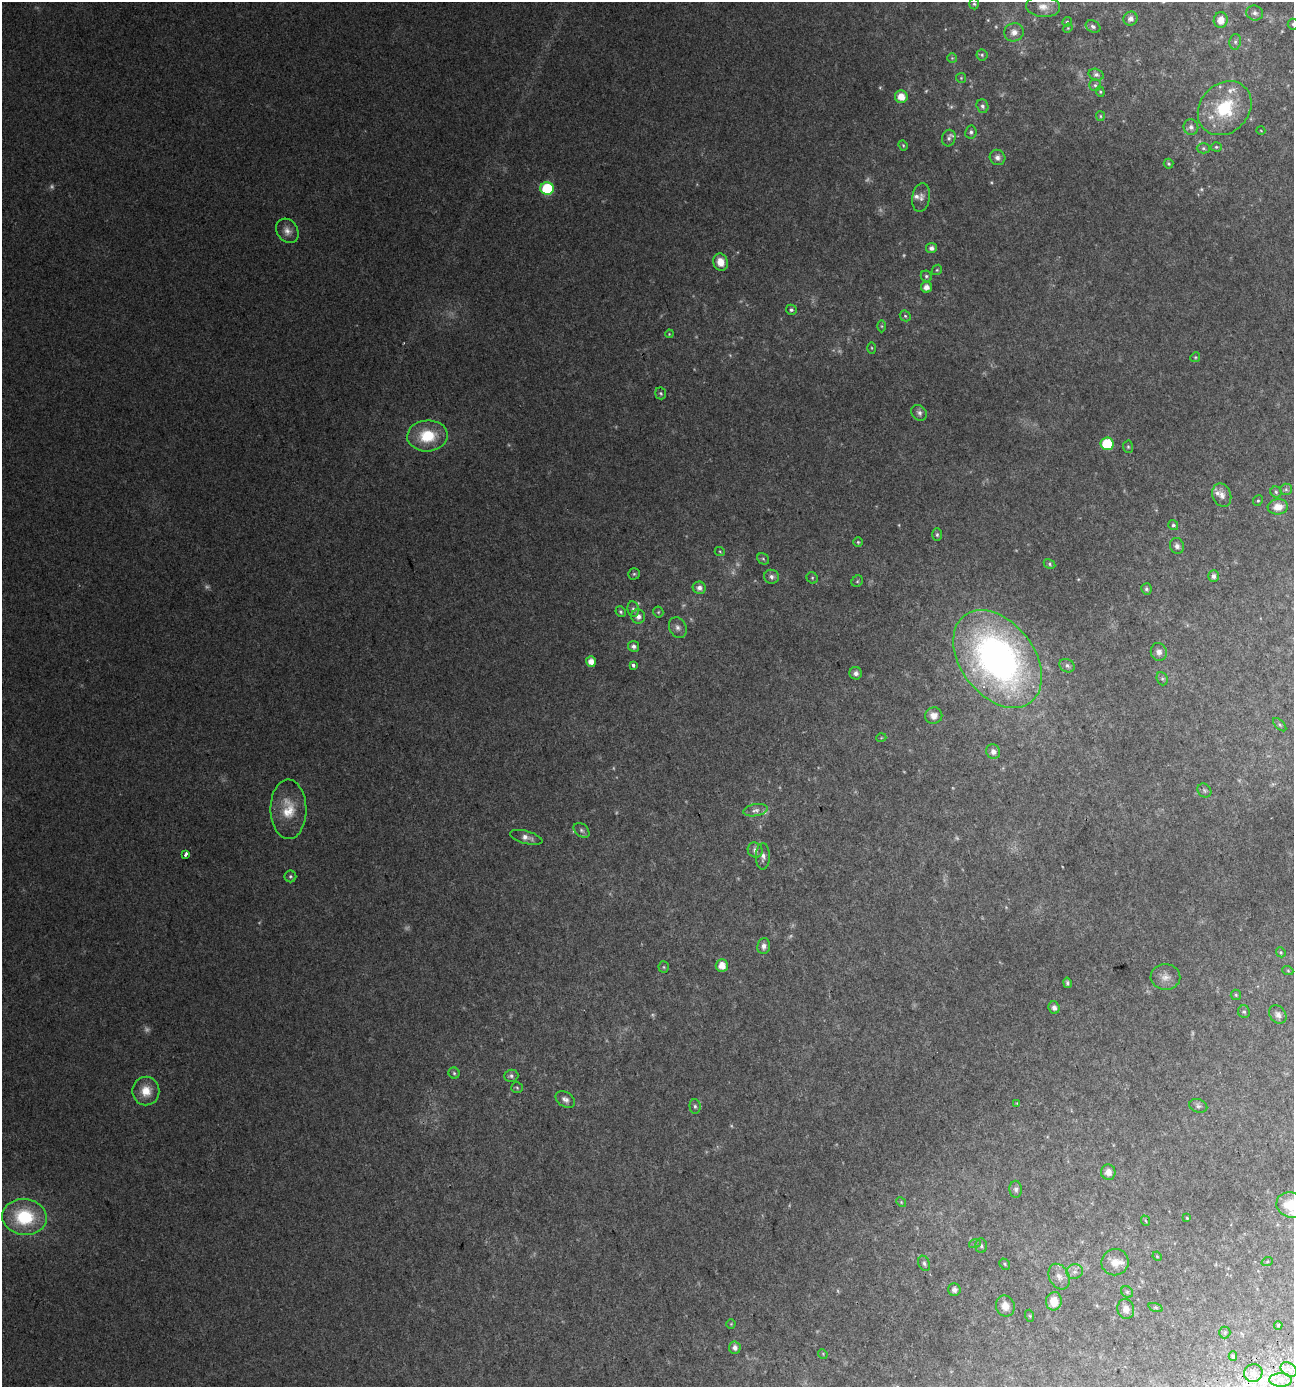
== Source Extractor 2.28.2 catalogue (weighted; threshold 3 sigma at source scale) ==
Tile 6 of 4 x 4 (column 2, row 2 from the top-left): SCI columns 1395-2686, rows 2820-4204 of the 5420 x 5628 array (HDU 1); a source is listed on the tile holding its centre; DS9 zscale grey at full resolution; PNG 1296 x 1389 px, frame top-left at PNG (2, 2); each listed source drawn as its Kron ellipse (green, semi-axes under 4 px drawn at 4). Shown black and unused: <1% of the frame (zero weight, under 2 of 3 exposures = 2% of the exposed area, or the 3 px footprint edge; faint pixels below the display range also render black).
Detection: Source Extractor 2.28.2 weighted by HDU 2 'WHT'; one run over the whole footprint, this tile lists its part. Background 0.0287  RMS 0.008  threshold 0.0362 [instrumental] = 3 sigma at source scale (4.5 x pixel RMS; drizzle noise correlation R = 1.50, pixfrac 1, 0.0396/0.0396 arcsec/px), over >= 5 px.
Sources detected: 178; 24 too faint to see at this stretch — neither listed nor drawn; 9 inside a brighter listed object's ellipse — not listed separately; the other 145 listed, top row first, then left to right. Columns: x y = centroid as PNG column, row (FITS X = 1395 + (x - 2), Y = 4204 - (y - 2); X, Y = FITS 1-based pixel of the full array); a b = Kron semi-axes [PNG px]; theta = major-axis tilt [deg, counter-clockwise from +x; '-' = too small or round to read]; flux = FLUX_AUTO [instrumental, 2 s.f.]
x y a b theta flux
974 4 5 5 - 1.2
1043 7 17 10 -6 7.7
1255 13 8 7 - 3.2
1131 19 7 7 - 4.7
1221 20 8 7 - 8.3
1067 22 5 4 - 1
1293 24 5 5 - 1.3
1093 26 8 5 -26 2.2
1068 28 5 4 - 0.72
1014 32 10 9 - 5.4
1235 42 8 6 77 2.1
982 55 5 5 - 1.3
952 58 5 5 - 1.2
1096 75 8 5 -17 2.4
961 78 5 5 - 0.89
1095 85 6 6 - 1.5
1100 92 5 4 - 0.93
901 97 6 6 - 9.7
982 106 7 5 -71 2.3
1225 108 29 24 46 42
1100 116 5 4 - 1
1191 127 8 7 - 3
1261 131 4 3 - 0.49
971 132 7 6 - 2
949 138 8 6 74 2.5
903 145 5 4 - 0.92
1216 147 5 4 - 1.1
1203 148 6 5 - 1.5
997 157 8 7 - 3.5
1169 164 5 5 - 1.1
547 188 6 6 - 58
921 197 14 9 80 4.4
287 231 13 10 -54 5.8
931 248 5 5 - 3.3
721 262 9 7 -77 8.6
937 270 5 4 - 1.1
926 276 6 5 - 1.5
926 287 5 5 - 5.2
791 310 5 5 - 1.8
905 316 6 5 - 1.4
882 326 6 4 -89 1
669 334 4 3 - 0.66
872 348 5 3 - 0.88
1195 357 5 4 - 1
661 393 6 5 - 1.4
919 413 8 7 - 2.6
427 436 20 15 3 29
1107 444 6 6 - 43
1128 447 6 5 - 1.3
1286 489 6 5 - 1.8
1276 492 5 5 - 1.3
1222 495 12 9 -68 5.2
1258 501 5 4 - 1.2
1278 507 10 7 7 9.1
1173 525 5 5 - 1.7
937 535 6 5 - 1.4
858 542 5 5 - 1
1177 546 8 7 - 3
720 552 5 3 - 0.76
763 559 6 5 - 1.4
1049 564 6 4 -30 1.3
634 574 5 5 - 1.3
1213 576 5 5 - 2.9
771 577 7 7 - 2.9
812 578 6 5 - 1.2
857 581 6 5 - 1.1
699 588 6 6 - 3.9
1146 589 5 5 - 1.6
633 609 8 5 -80 2.2
621 612 5 5 - 1.5
658 612 5 5 - 1.1
638 616 7 7 - 4
678 628 11 8 -64 3.5
633 646 5 5 - 2.7
1159 652 9 8 - 4.1
998 659 55 36 -52 360
591 662 5 5 - 7
633 665 3 3 - 9.8
1067 666 8 6 -31 2.3
856 673 6 6 - 3.6
1162 679 7 5 -68 1.5
934 716 8 8 - 6.6
1280 725 8 4 -45 1.5
881 738 5 3 - 0.68
993 752 7 7 - 4.5
1204 790 7 6 - 1.8
288 809 30 18 -89 21
755 810 12 6 10 3.6
582 830 9 6 -40 2
526 837 16 6 -15 4.8
755 850 8 7 - 3.4
186 854 4 3 - 4.7
763 856 13 7 89 3.8
290 876 6 6 - 1.5
764 946 8 6 82 3.5
1281 952 5 4 - 1
722 966 6 6 - 8.9
664 967 5 5 - 1.2
1288 971 5 3 - 0.73
1165 977 15 13 -3 7
1067 983 5 4 - 1.6
1236 995 5 5 - 1.1
1054 1008 6 5 - 3.5
1244 1012 6 6 - 1.6
1278 1015 10 7 -52 3.8
454 1073 5 5 - 1.3
511 1076 7 6 - 2
517 1088 6 5 - 1.2
146 1091 14 13 - 13
565 1099 11 7 -34 3.5
1017 1103 4 4 - 0.67
695 1106 7 5 -86 1.7
1198 1106 9 6 -19 2.3
1108 1172 7 7 - 5.5
1016 1189 8 6 -86 2.4
901 1202 5 4 - 0.87
1291 1205 15 12 -19 22
24 1217 22 18 -7 49
1187 1218 3 3 - 0.77
1146 1221 5 3 - 0.71
975 1243 6 4 20 1.3
981 1246 7 5 -87 1.9
1157 1256 5 3 - 0.66
1115 1262 14 13 - 8.8
1267 1262 6 3 20 0.94
924 1263 8 5 -66 2
1005 1264 6 5 - 1.1
1075 1272 8 7 - 3.3
1059 1277 13 10 -62 5.9
954 1290 6 6 - 3.1
1127 1292 6 5 - 1.5
1054 1301 9 7 76 12
1005 1306 11 9 -70 7.3
1156 1307 7 3 -19 1.2
1126 1309 10 8 -81 6.6
1030 1316 6 4 -72 0.91
731 1324 4 4 - 0.75
1278 1325 4 3 - 0.94
1225 1333 6 5 - 1.4
735 1348 6 6 - 3.4
823 1354 5 4 - 0.66
1233 1356 5 4 - 1.1
1289 1369 9 6 -35 4
1253 1373 9 9 - 4.7
1281 1380 11 6 -2 4.3
Overlapping masked pixels (flux is a lower limit): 1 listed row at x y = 1253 1373
Isophote crosses this tile's border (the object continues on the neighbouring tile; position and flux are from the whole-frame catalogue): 2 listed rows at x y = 1293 24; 1291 1205